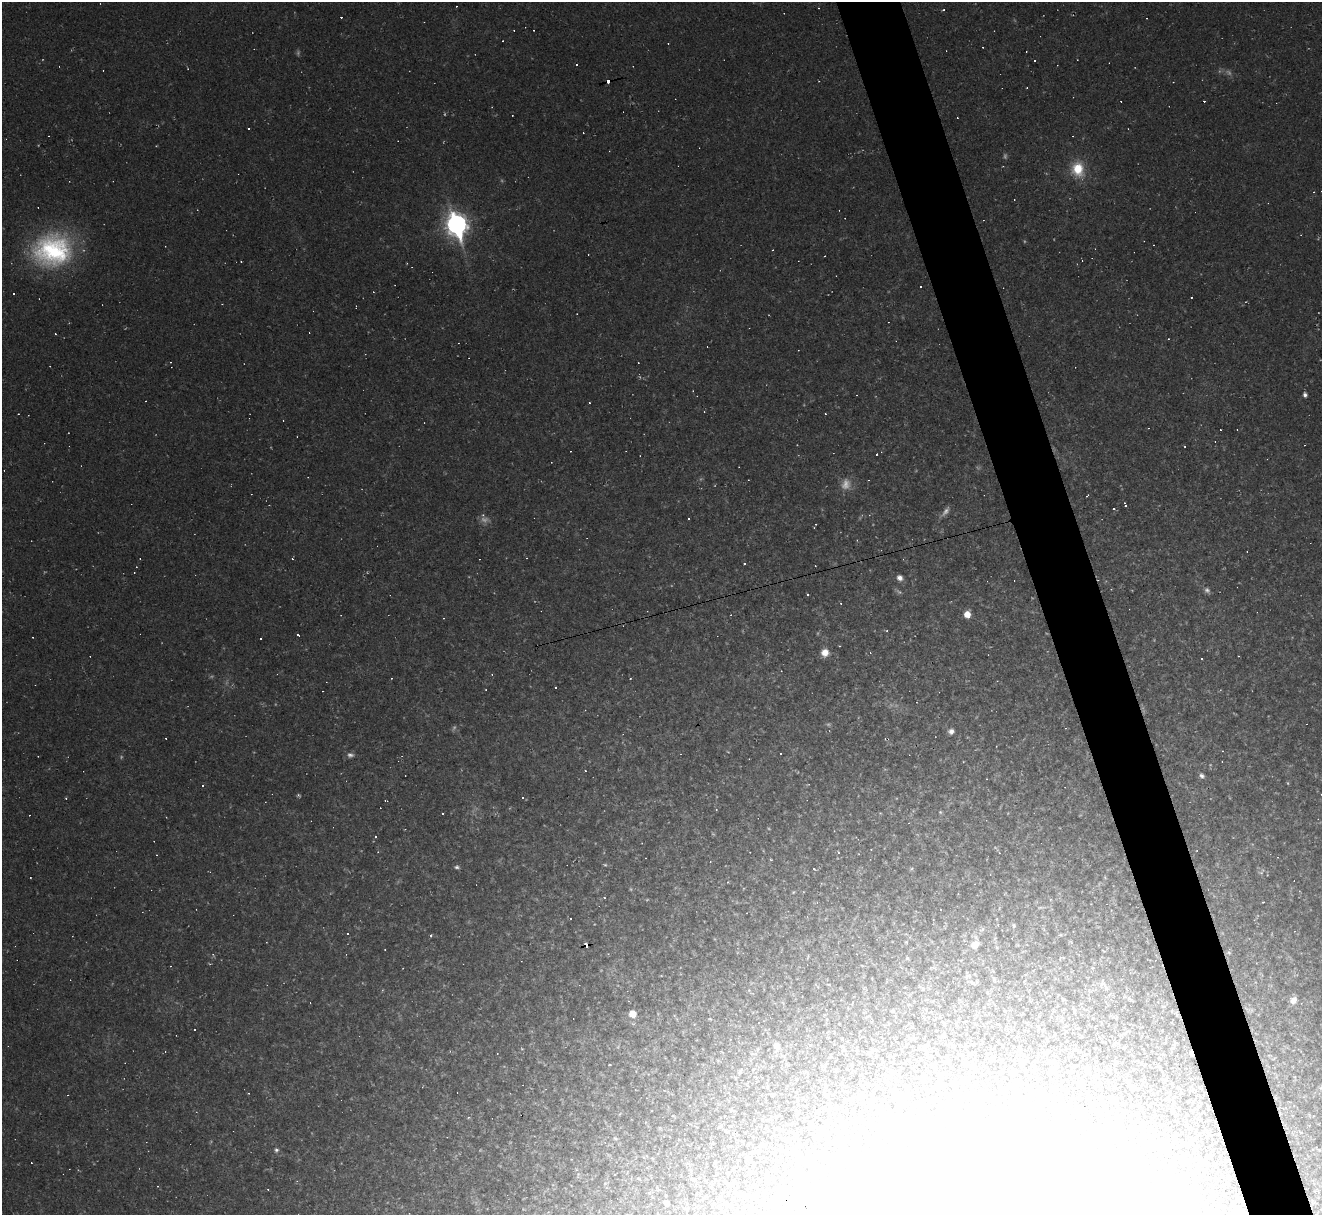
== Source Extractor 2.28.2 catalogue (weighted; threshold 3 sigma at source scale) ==
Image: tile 6 of 4 x 4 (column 2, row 2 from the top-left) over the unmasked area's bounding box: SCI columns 1321-2640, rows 2694-3906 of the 5280 x 5263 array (HDU 1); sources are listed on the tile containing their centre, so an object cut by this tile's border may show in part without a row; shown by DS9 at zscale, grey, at full resolution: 1 PNG px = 1 image px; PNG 1324 x 1217 px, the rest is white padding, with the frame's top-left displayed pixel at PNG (2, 2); no overlay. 5% of this frame is shown black and not used: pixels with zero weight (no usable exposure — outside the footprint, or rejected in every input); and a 3 px margin inside the footprint's outer edge (the drizzle kernel's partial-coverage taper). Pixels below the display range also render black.
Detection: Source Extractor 2.28.2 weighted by HDU 2 'WHT'; one run over the whole footprint, this tile lists its part. Background 0.05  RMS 0.0069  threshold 0.0309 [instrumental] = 3 sigma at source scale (4.5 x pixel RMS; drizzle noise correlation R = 1.50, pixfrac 1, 0.05/0.05 arcsec/px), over >= 5 px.
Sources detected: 190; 21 too faint to see at this stretch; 12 inside a brighter object's white glare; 78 cosmic-ray / hot-pixel residue — not listed; the other 79 listed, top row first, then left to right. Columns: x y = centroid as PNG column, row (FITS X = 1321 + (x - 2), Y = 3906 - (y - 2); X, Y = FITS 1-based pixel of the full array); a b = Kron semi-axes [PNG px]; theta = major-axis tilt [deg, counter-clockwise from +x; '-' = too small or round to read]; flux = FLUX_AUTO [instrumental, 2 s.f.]
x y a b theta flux
943 10 4 3 - 0.86
534 30 2 2 - 0.43
1035 61 3 3 - 1.5
609 81 5 3 - 41
249 128 3 3 - 0.95
1078 169 18 15 -78 19
457 224 10 8 -73 450
52 250 47 39 7 110
920 287 3 2 - 0.66
14 294 3 3 - 11
1305 395 5 4 - 2.8
589 403 3 2 - 0.75
18 414 2 2 - 0.36
1185 446 2 2 - 0.64
1087 496 4 2 - 0.56
1125 505 4 3 - 5.7
688 518 3 2 - 0.74
484 520 13 9 -3 4.1
744 564 3 2 - 0.78
900 578 6 6 - 3.6
807 595 3 2 - 0.82
841 603 3 3 - 0.57
968 616 5 4 - 28
443 618 3 2 - 0.52
261 638 3 3 - 2.4
825 652 8 7 - 7.8
870 652 3 3 - 0.7
1201 659 3 2 - 0.66
492 675 3 3 - 0.88
391 678 2 2 - 0.52
951 731 7 6 - 3.1
780 754 3 3 - 1.8
585 771 2 2 - 0.52
1202 776 8 6 -49 2
66 798 3 3 - 0.58
940 812 5 5 - 0.84
838 852 3 2 - 0.62
771 860 4 3 - 0.54
457 867 7 5 -4 1.6
814 869 3 2 - 0.82
911 869 6 3 19 0.9
1261 873 6 4 0 1.2
1263 902 3 2 - 0.53
1040 907 6 4 2 1.1
571 919 3 2 - 1.4
1254 920 4 3 - 0.58
1014 925 7 6 - 1.4
431 935 4 3 - 0.78
1060 935 6 4 17 0.92
906 942 4 4 - 0.61
587 945 4 3 - 30
975 945 8 7 - 8.6
1229 952 6 4 -2 1.1
213 955 6 4 -48 0.84
907 958 5 5 - 0.85
968 976 10 5 19 1.9
994 979 6 3 72 0.85
972 982 9 5 -24 1.8
1102 983 8 8 - 2.5
1293 1000 10 8 59 4.7
633 1014 7 7 - 8.5
710 1019 5 3 - 0.61
777 1046 9 7 -69 4.8
1191 1053 7 5 -67 2.2
610 1064 3 2 - 0.5
1087 1068 9 5 16 1.5
740 1072 8 5 63 1.3
820 1080 3 2 - 0.53
845 1101 4 2 - 0.69
811 1124 5 4 - 1.7
847 1124 4 3 - 0.77
1211 1135 4 2 - 0.6
615 1138 5 5 - 0.98
276 1150 6 5 - 1.6
1184 1163 6 3 -51 1
615 1174 2 2 - 0.42
798 1180 7 4 45 1.1
158 1186 3 3 - 0.53
666 1203 5 4 - 3
Overlapping masked pixels (flux is a lower limit): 3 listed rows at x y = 609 81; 587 945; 1191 1053
Unlisted compact peaks at least as high as the median listed source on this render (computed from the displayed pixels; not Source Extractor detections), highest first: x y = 298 795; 194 1030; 793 892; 347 933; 630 678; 768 828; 887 631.